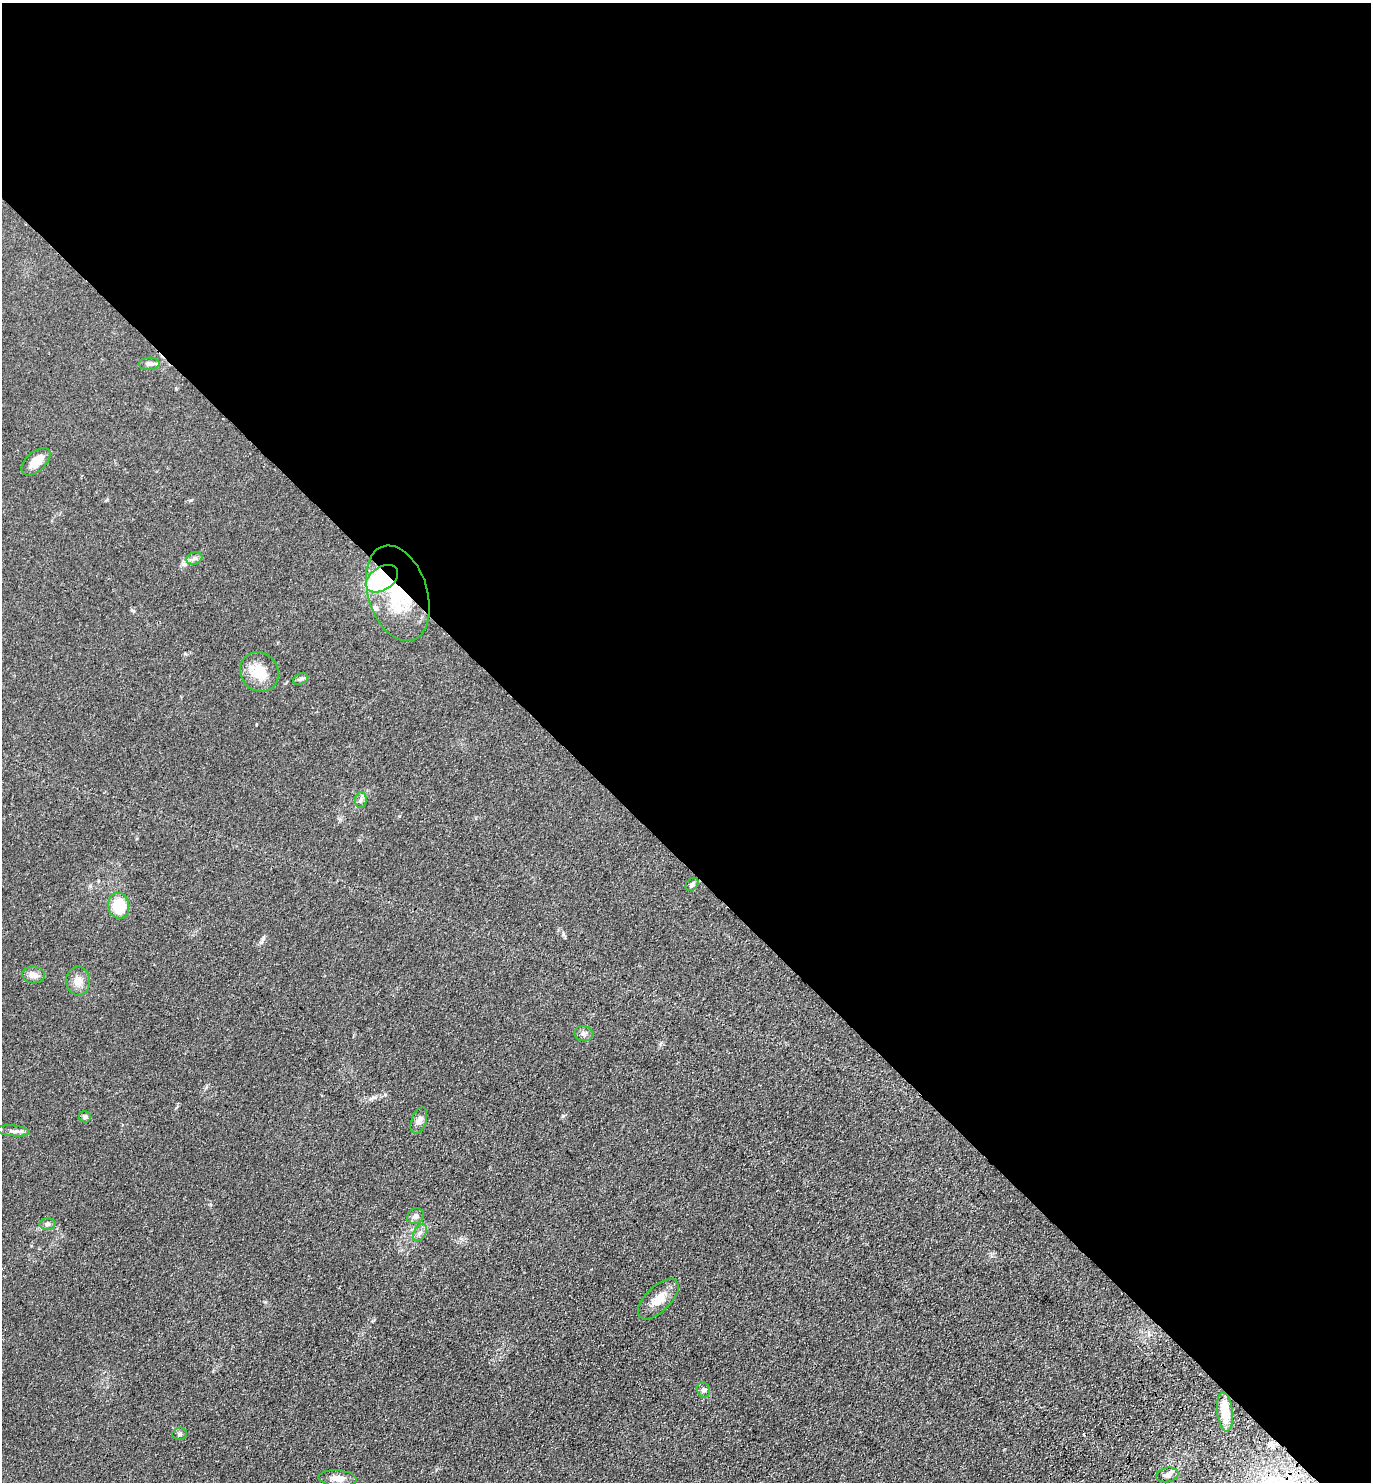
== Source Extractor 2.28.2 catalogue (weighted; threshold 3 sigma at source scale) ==
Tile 3 of 4 x 4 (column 3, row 1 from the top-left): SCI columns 3125-4493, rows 4528-6007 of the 6108 x 6096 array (HDU 1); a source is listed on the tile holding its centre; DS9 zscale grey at full resolution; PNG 1373 x 1484 px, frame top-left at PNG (2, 3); each listed source drawn as its Kron ellipse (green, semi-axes under 4 px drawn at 4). Shown black and unused: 58% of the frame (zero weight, under 3 of 4 exposures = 6% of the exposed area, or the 3 px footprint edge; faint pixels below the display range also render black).
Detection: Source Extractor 2.28.2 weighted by HDU 2 'WHT'; one run over the whole footprint, this tile lists its part. Background 0.167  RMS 0.0091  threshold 0.0411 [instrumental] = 3 sigma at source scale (4.5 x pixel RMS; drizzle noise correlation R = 1.50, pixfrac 1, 0.05/0.05 arcsec/px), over >= 5 px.
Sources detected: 26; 1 inside a brighter listed object's ellipse — not listed separately; the other 25 listed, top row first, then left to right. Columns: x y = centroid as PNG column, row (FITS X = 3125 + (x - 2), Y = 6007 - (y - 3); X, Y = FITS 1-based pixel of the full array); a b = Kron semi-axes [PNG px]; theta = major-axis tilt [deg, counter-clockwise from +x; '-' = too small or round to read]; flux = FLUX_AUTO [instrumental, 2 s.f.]
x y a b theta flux
149 364 10 6 2 3.3
36 462 17 9 42 12
194 558 8 6 19 2.7
382 579 18 11 34 110
398 593 49 29 -73 74
259 672 20 18 -54 21
301 679 8 5 27 2.1
361 800 8 5 82 2.5
692 884 7 5 47 2.5
119 906 13 10 -80 28
34 975 11 8 -4 6.2
78 981 14 12 -89 8.6
584 1034 9 7 -7 3.1
85 1117 6 5 - 2
419 1121 14 7 70 4.6
14 1131 16 5 -6 3.7
416 1216 9 7 36 3.7
47 1224 8 6 2 2.5
420 1233 9 6 61 3.3
658 1299 26 12 44 13
703 1390 7 6 - 2.8
1225 1412 20 8 -84 20
180 1434 7 6 - 2
1167 1475 11 7 12 4.4
337 1478 19 8 -4 8.3
Overlapping masked pixels (flux is a lower limit): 2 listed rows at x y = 382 579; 398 593
Unlisted compact peaks at least as high as the median listed source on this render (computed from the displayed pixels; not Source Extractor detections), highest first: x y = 263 938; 563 1116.